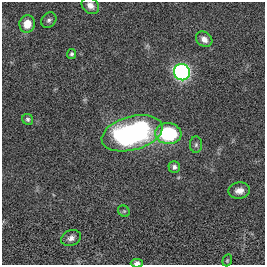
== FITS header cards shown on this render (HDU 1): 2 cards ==
NAXIS1  =                  263
NAXIS2  =                  263

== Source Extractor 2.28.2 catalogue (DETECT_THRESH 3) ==
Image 263 x 263 px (HDU 1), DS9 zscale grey, 1 PNG px = 1 image px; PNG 267 x 267 px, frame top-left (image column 1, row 263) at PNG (2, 2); each listed source drawn as its Kron ellipse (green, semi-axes under 4 px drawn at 4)
Background -3.30e-05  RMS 0.032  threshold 0.097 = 3 sigma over >= 5 px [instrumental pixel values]
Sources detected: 16; all 16 listed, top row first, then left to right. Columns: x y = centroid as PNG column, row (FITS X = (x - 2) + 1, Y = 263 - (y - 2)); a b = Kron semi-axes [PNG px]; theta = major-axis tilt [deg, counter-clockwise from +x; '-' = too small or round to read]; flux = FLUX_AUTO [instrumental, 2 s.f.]
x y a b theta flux
90 5 10 7 -42 14
49 20 8 7 - 6.5
27 24 9 7 75 36
204 39 9 7 -40 12
72 54 5 4 - 4.1
182 72 8 8 - 670
28 119 6 5 - 4.3
132 133 31 16 15 460
168 134 13 10 -6 180
196 145 8 6 88 5.8
174 167 6 5 - 5.6
239 191 11 8 3 15
124 211 6 5 - 3.1
71 238 10 7 24 11
227 260 6 4 70 2.8
137 263 6 4 1 8.5
At the frame edge (FLAGS 8, measured only in part): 2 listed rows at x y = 90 5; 137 263